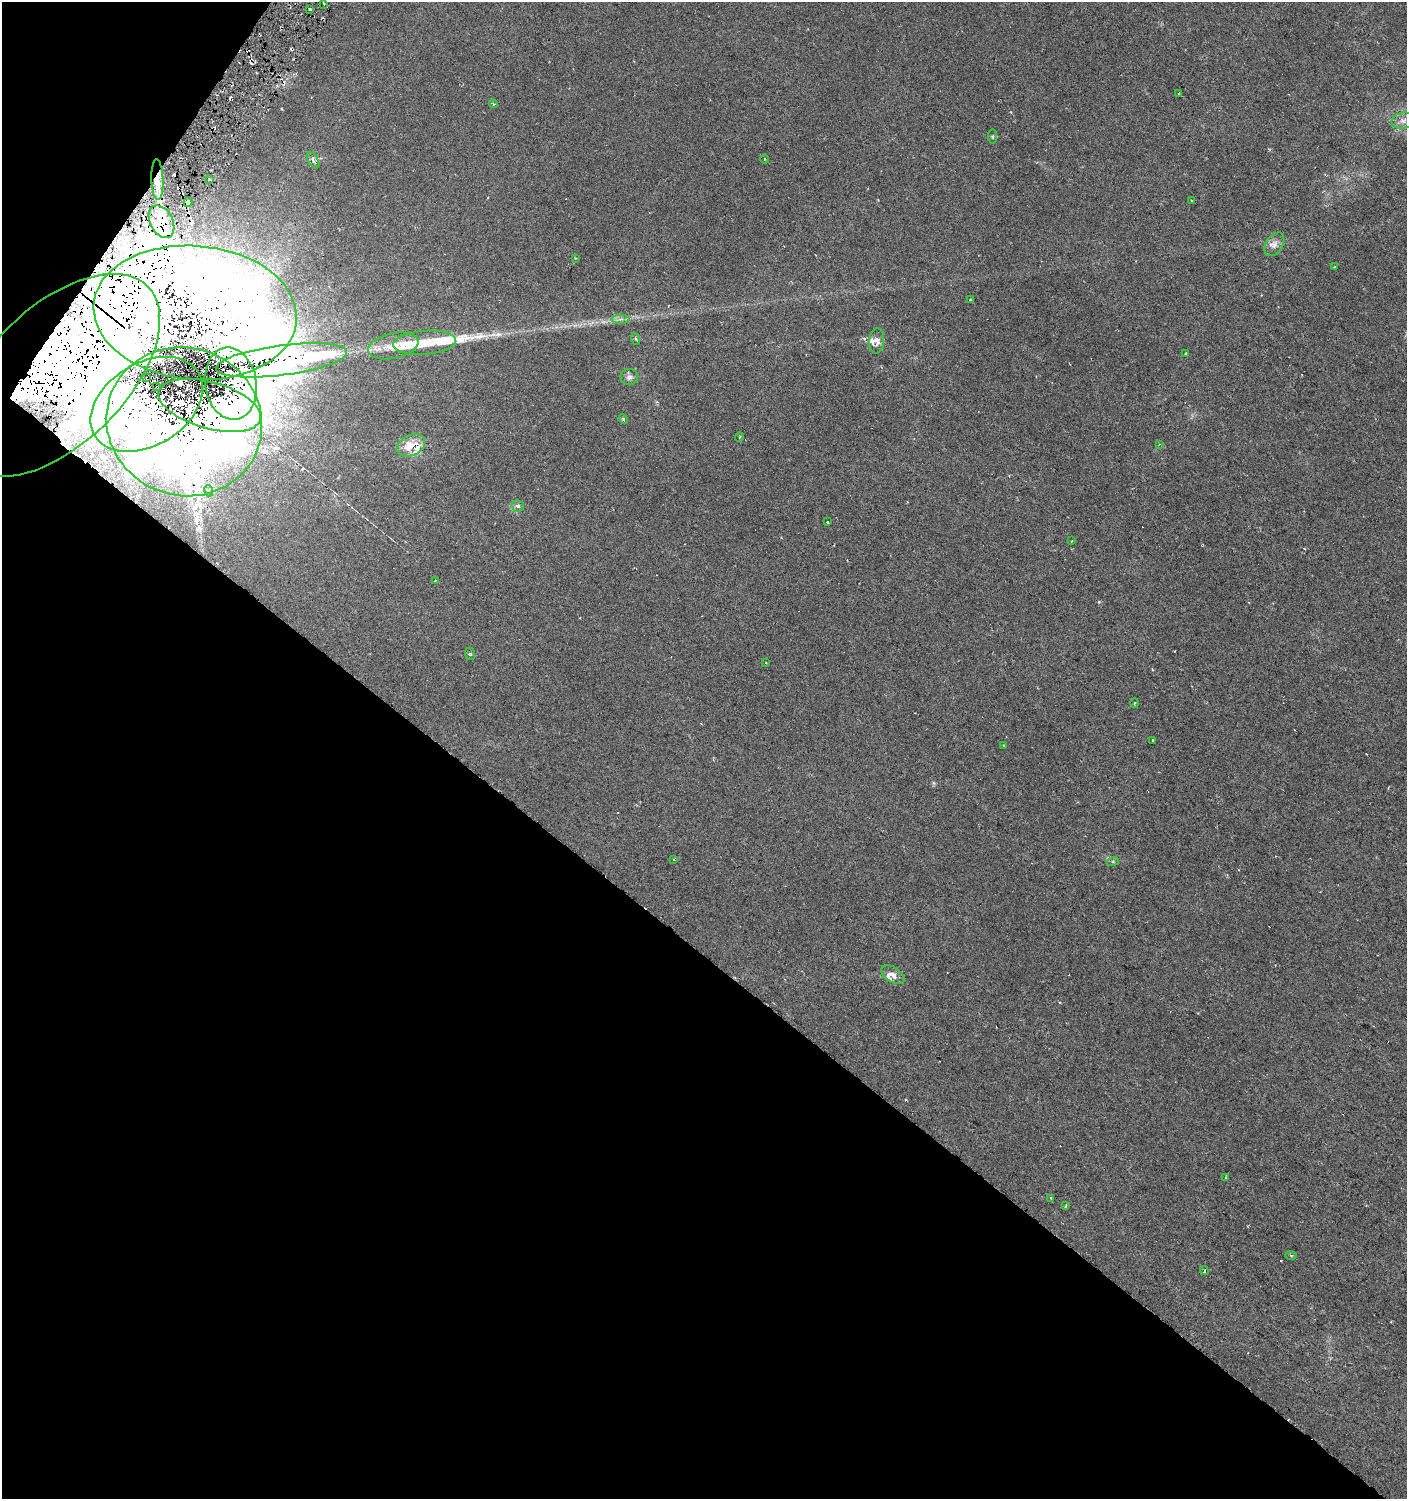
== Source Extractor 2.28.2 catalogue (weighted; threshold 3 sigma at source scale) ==
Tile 9 of 4 x 4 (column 1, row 3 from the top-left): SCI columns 247-1651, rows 1498-2994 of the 6049 x 5994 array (HDU 1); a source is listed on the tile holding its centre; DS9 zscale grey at full resolution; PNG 1409 x 1501 px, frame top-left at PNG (2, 2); each listed source drawn as its Kron ellipse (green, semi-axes under 4 px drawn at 4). Shown black and unused: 39% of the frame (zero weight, under 3 of 6 exposures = <1% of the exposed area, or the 3 px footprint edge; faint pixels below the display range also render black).
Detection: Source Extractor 2.28.2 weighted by HDU 2 'WHT'; one run over the whole footprint, this tile lists its part. Background 0.0157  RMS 0.0044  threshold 0.018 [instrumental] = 3 sigma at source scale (4.09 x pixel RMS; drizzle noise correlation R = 1.36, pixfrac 0.8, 0.0396/0.0396 arcsec/px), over >= 5 px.
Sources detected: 102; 3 inside a brighter object's white glare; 27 cosmic-ray / hot-pixel residue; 1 long thin detection or spike segment (spike, bleed or trail) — neither listed nor drawn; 16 inside a brighter listed object's ellipse — not listed separately; the other 55 listed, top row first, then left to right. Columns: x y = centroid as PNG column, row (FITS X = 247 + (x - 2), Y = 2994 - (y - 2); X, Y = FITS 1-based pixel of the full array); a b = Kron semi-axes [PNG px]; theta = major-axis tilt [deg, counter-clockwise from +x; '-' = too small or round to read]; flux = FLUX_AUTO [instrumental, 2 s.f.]
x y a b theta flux
324 4 3 2 - 0.34
310 9 3 2 - 0.62
1179 93 3 2 - 0.25
493 104 4 3 - 0.5
1403 121 11 8 11 2.6
992 137 7 4 -84 0.59
764 159 4 3 - 0.42
313 160 9 5 -59 1.3
210 179 3 2 - 0.55
157 180 20 6 -88 4.2
1191 200 3 2 - 0.36
188 202 5 2 - 1
162 222 17 11 -63 8.4
1274 244 13 8 57 2.6
575 258 3 3 - 0.33
1334 267 3 2 - 0.27
971 300 3 3 - 0.7
195 313 102 67 -5 910
620 319 9 4 0 1.4
636 339 6 4 -71 0.53
877 341 12 7 85 3.5
425 343 31 12 4 8.4
393 346 26 12 12 8.4
1185 353 2 2 - 0.29
282 360 66 15 7 130
58 375 127 68 44 490
629 377 9 8 - 1.7
147 378 2 2 - 0.96
231 384 36 26 -81 120
157 387 2 2 - 1.7
147 404 61 41 32 250
210 405 53 23 -16 180
623 419 5 4 - 0.45
184 422 78 74 -22 670
739 437 4 3 - 0.29
1159 444 3 3 - 0.27
411 445 15 10 25 7.2
209 491 5 3 - 0.53
518 506 6 6 - 1.1
827 522 3 2 - 0.44
1072 541 3 2 - 0.4
435 581 3 2 - 0.38
470 654 6 5 - 0.59
766 663 3 2 - 0.29
1134 703 5 3 - 0.35
1153 741 3 2 - 0.33
1004 745 3 3 - 0.28
674 859 3 2 - 0.27
1113 861 6 4 18 0.52
893 975 13 7 -33 3
1225 1178 4 2 - 0.39
1051 1198 4 3 - 0.37
1065 1206 3 2 - 0.4
1291 1255 5 4 - 0.49
1204 1271 4 4 - 0.91
Overlapping masked pixels (flux is a lower limit): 10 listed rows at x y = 157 180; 162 222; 195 313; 58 375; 147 378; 231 384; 157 387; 147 404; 210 405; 184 422
Unlisted compact peaks at least as high as the median listed source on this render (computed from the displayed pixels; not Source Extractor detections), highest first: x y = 934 783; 1281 1261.